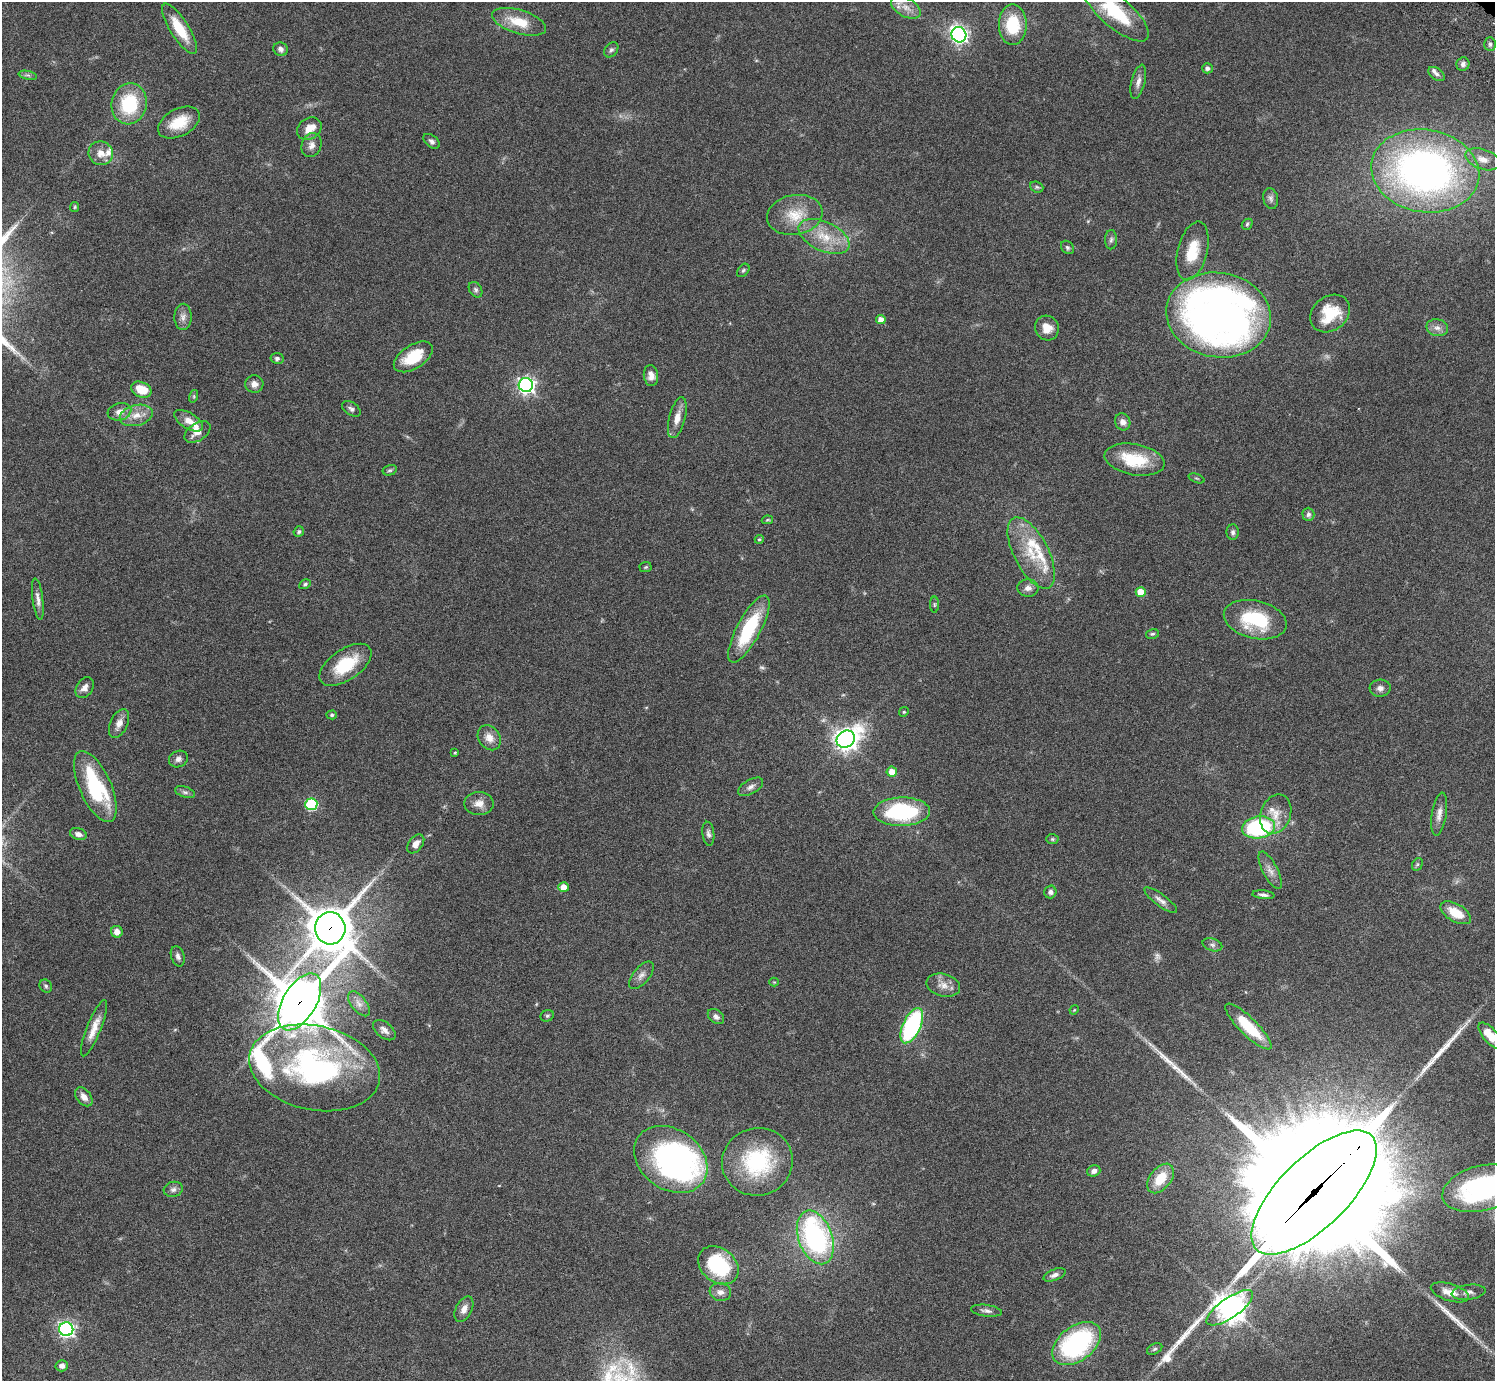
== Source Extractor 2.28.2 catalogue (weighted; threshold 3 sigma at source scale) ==
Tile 7 of 4 x 4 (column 3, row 2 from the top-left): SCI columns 3032-4524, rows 3106-4484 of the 6059 x 6069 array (HDU 1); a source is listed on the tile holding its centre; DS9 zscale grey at full resolution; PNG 1497 x 1383 px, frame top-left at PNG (2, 2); each listed source drawn as its Kron ellipse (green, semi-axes under 4 px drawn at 4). Shown black and unused: <1% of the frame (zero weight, under 3 of 6 exposures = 3% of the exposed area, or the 3 px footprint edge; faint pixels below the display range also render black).
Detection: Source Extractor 2.28.2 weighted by HDU 2 'WHT'; one run over the whole footprint, this tile lists its part. Background 0.0836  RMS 0.0047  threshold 0.0192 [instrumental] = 3 sigma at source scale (4.09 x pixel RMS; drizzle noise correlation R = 1.36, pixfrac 0.8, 0.05/0.05 arcsec/px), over >= 5 px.
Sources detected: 157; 2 too faint to see at this stretch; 2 inside a brighter object's white glare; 3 long thin detections or spike segments (spike, bleed or trail) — neither listed nor drawn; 8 inside a brighter listed object's ellipse — not listed separately; the other 142 listed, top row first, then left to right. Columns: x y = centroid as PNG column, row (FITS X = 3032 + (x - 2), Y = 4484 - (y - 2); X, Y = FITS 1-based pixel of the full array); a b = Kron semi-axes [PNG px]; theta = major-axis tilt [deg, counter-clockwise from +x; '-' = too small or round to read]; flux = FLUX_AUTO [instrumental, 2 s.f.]
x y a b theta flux
906 7 16 9 -30 4.1
1116 12 42 15 -41 23
519 22 28 12 -17 11
1013 25 20 14 -89 17
180 29 29 9 -58 12
959 35 8 7 - 140
1490 44 7 5 -88 1.1
281 49 7 6 - 1.6
611 50 8 6 52 1
1463 64 7 6 - 1.6
1207 68 5 5 - 1.2
1437 74 9 6 -36 1.3
28 75 9 3 -13 0.92
1138 82 17 6 76 2.5
129 104 20 17 79 24
179 123 22 13 28 12
309 129 13 10 34 4.1
432 141 9 6 -38 1.4
311 145 12 9 69 2.8
101 153 12 11 - 4
1483 159 18 10 -19 5
1425 171 54 41 -9 210
1037 187 7 5 -21 0.79
1271 198 10 7 -77 1.5
75 207 5 4 - 0.53
795 215 28 20 9 12
1247 224 6 5 - 0.69
824 236 27 14 -25 12
1111 240 9 6 88 1.2
1067 247 7 5 -46 0.94
1193 251 30 15 76 13
743 270 7 5 49 0.8
476 290 8 6 -58 1.1
1330 314 21 17 39 13
1218 315 52 42 -10 290
183 317 13 8 88 2.3
881 320 4 4 - 2.9
1047 328 12 11 - 5.1
1437 328 11 8 -13 2.4
413 357 22 11 32 12
277 358 6 5 - 1.1
651 375 10 7 -83 2.8
254 384 9 8 - 2.6
526 385 7 7 - 150
141 390 11 7 -24 9.3
194 396 6 4 73 0.64
351 409 10 6 -33 1.3
119 412 12 8 15 3.2
136 415 17 10 14 5.3
677 418 21 8 76 4.3
189 421 16 8 -31 4.1
1123 422 8 7 - 2.4
198 432 14 8 33 3.7
1135 460 30 15 -11 18
390 470 7 5 15 0.79
1197 478 8 2 -21 0.52
1308 514 6 6 - 1.2
767 520 6 4 11 0.49
299 532 5 5 - 0.73
1233 532 7 6 - 1.1
759 539 4 4 - 0.54
1031 553 39 17 -63 17
646 567 6 5 - 0.6
305 584 6 4 30 0.91
1028 588 10 8 -4 2.3
1141 592 5 5 - 6.1
38 599 21 5 -82 2.4
934 605 8 4 90 0.62
1255 620 32 19 -13 25
749 629 37 12 62 27
1152 634 7 5 13 0.73
345 665 30 15 35 18
85 688 11 8 57 2.3
1380 688 10 8 3 2
904 712 5 4 - 0.55
332 715 5 4 - 0.62
119 723 15 8 65 3.3
489 738 13 10 -55 4.1
846 739 9 8 - 340
455 753 3 3 - 0.44
178 759 9 8 - 1.9
892 772 5 5 - 4.2
95 786 38 16 -66 34
751 787 14 7 30 2
185 792 10 5 -18 1.3
479 803 15 11 0 3.8
311 804 6 6 - 41
902 812 28 14 1 41
1276 814 20 15 70 6.6
1439 814 21 7 81 3.1
1258 827 16 11 9 50
78 834 8 5 -18 2.1
708 834 12 6 -83 1.5
1052 839 6 5 - 0.67
416 844 10 7 52 2.9
1417 864 6 5 - 0.67
1270 870 20 7 -63 3.2
563 887 5 5 - 5.1
1050 892 6 6 - 1.4
1263 895 11 4 -5 1.3
1161 900 19 6 -36 2.4
1456 913 17 9 -30 8.6
330 928 16 15 - 1500
117 932 6 5 - 2.9
1212 945 10 6 -17 1.4
178 956 10 6 -71 1.5
641 975 16 8 50 2.6
774 982 4 4 - 0.39
943 985 17 11 -14 3.9
46 986 7 6 - 0.9
300 1002 31 16 59 2300
359 1004 15 7 -53 2.5
1074 1010 5 3 - 0.39
547 1016 7 5 26 0.78
716 1017 9 6 -38 1.7
912 1026 19 9 65 56
1248 1027 31 9 -45 16
94 1028 30 7 68 5.5
384 1030 13 7 -39 2.3
1491 1036 16 7 -48 8.8
315 1068 66 42 -12 100
84 1097 11 7 -52 2.9
671 1159 39 30 -35 100
757 1162 35 34 - 37
1094 1171 7 5 19 1.8
1160 1178 17 10 51 10
1482 1188 40 22 14 77
173 1189 9 7 16 1.6
1314 1193 81 34 45 27000
815 1237 28 17 -70 78
718 1265 22 17 -39 30
1054 1275 11 5 22 1.7
720 1292 11 9 -8 2.3
1450 1292 20 8 -17 5.1
1469 1292 17 7 8 2.1
1230 1308 27 10 35 580
464 1309 14 8 63 3
987 1311 16 5 -8 1.7
66 1329 7 7 - 130
1077 1343 27 17 38 60
1155 1349 8 5 27 0.82
62 1366 6 5 - 2.1
Overlapping masked pixels (flux is a lower limit): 3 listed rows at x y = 330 928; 300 1002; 1314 1193
Isophote crosses this tile's border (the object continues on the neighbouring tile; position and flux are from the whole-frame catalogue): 3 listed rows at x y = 1116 12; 1491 1036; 1482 1188